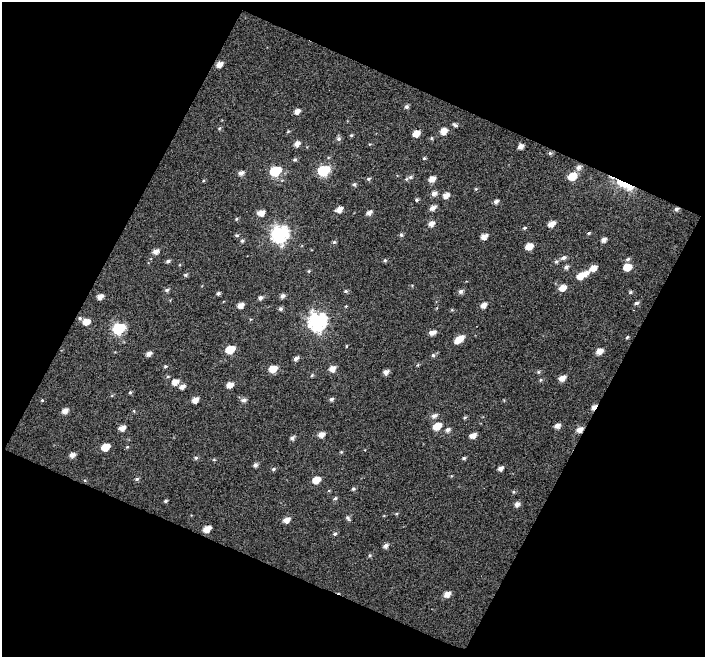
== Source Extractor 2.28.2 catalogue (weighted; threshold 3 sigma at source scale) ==
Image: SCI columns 1-703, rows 34-688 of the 703 x 715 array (HDU 1 of 3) = the unmasked area's bounding box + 8 px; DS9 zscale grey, full resolution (1 PNG px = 1 image px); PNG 707 x 659 px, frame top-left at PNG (2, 2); no overlay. Shown black and unused: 46% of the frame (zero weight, under 5 of 10 exposures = <1% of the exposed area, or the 3 px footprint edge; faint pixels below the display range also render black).
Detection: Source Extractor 2.28.2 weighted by HDU 2 'WHT'. Background 0.0242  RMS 0.075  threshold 0.308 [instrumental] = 3 sigma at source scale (4.09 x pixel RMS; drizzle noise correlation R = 1.36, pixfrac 0.8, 0.0396/0.0396 arcsec/px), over >= 5 px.
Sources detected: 142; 1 cosmic-ray / hot-pixel residue — not listed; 3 inside a brighter listed object's ellipse — not listed separately; the other 138 listed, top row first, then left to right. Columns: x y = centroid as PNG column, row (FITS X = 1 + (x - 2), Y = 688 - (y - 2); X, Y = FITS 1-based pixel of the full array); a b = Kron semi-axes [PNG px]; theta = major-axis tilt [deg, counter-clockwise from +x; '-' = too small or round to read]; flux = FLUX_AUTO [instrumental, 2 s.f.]
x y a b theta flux
219 64 6 5 - 47
406 107 5 4 - 16
297 111 6 5 - 38
455 125 7 4 -29 13
219 128 5 5 - 9.6
288 131 4 4 - 7.5
444 131 6 5 - 66
416 133 6 5 - 66
351 135 5 4 - 8.5
431 138 5 3 - 7
338 139 6 6 - 18
297 144 6 5 - 40
520 146 5 4 - 36
550 153 5 5 - 13
424 158 4 4 - 8.1
295 160 5 5 - 12
578 167 7 6 - 26
275 171 7 6 - 410
323 171 7 6 - 540
241 173 6 5 - 31
572 176 7 6 - 140
410 177 8 5 26 18
368 179 6 4 5 12
432 179 6 5 - 52
624 183 21 10 -58 130
354 184 5 5 - 14
476 189 5 4 - 7.2
434 193 6 6 - 30
446 195 6 5 - 47
417 200 5 4 - 11
496 202 5 5 - 22
433 208 7 5 28 34
339 209 6 5 - 52
261 213 7 5 18 52
369 213 6 5 - 29
236 219 5 4 - 9.6
431 224 6 5 - 40
551 224 6 5 - 57
525 228 5 4 - 9.5
589 233 5 4 - 7.8
279 234 8 7 - 1900
237 235 6 4 -19 11
401 235 5 5 - 13
484 237 6 4 24 49
603 240 5 4 - 29
242 241 6 5 - 12
334 242 5 5 - 10
529 246 6 5 - 84
155 251 6 5 - 37
563 258 6 5 - 23
628 259 6 5 - 14
385 260 5 4 - 9.6
168 261 5 4 - 15
556 262 7 5 54 14
566 267 6 5 - 21
627 267 6 5 - 100
593 268 7 5 32 65
309 271 5 3 - 7.1
185 275 5 4 - 11
580 276 7 6 - 79
562 288 7 6 - 64
167 290 6 5 - 14
346 291 6 5 - 11
461 291 6 5 - 22
630 292 6 4 28 10
218 293 4 4 - 14
282 296 5 4 - 24
100 297 6 4 23 42
260 298 5 5 - 19
636 303 6 4 9 15
241 305 6 5 - 44
483 305 6 5 - 42
280 309 5 5 - 14
80 318 5 5 - 13
317 321 9 8 - 2300
86 322 7 5 16 62
118 328 7 6 - 660
432 333 8 5 15 39
627 337 4 3 - 9
459 339 10 5 36 100
346 346 5 3 - 5.4
230 350 7 5 25 180
599 351 6 5 - 53
149 354 6 4 30 31
433 355 5 5 - 12
296 359 5 4 - 23
165 366 5 4 - 9.1
273 369 7 5 21 95
332 369 7 6 - 48
386 372 5 5 - 31
538 372 5 4 - 9.7
312 375 5 4 - 7.7
562 378 7 5 24 48
541 380 5 4 - 8.7
175 382 7 6 - 52
230 385 6 5 - 52
182 386 6 5 - 33
130 392 4 4 - 9.1
331 399 5 4 - 15
42 400 4 4 - 6.6
195 400 6 5 - 49
243 400 7 6 - 25
594 407 6 4 53 41
65 411 6 5 - 41
434 416 7 6 - 25
465 418 5 4 - 9.4
437 426 8 6 30 99
557 426 6 5 - 33
122 428 6 5 - 47
579 429 7 6 - 43
448 430 6 5 - 23
321 434 7 5 23 41
472 435 6 5 - 45
292 438 5 4 - 21
105 447 6 5 - 110
127 447 5 4 - 7
341 452 5 4 - 7.3
72 455 6 5 - 32
196 458 6 5 - 12
464 458 4 4 - 11
214 459 5 3 - 7.2
255 465 6 5 - 19
500 468 5 4 - 28
273 469 6 4 18 12
137 479 5 5 - 11
316 480 7 5 27 93
353 489 5 5 - 11
513 492 5 4 - 8.2
335 498 5 4 - 13
165 501 5 3 - 9.9
517 504 6 5 - 27
348 518 7 5 -61 16
286 520 6 5 - 49
207 529 6 5 - 71
335 534 6 5 - 13
386 546 6 5 - 24
370 555 5 4 - 10
447 594 6 5 - 51
Overlapping masked pixels (flux is a lower limit): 3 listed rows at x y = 624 183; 594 407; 579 429